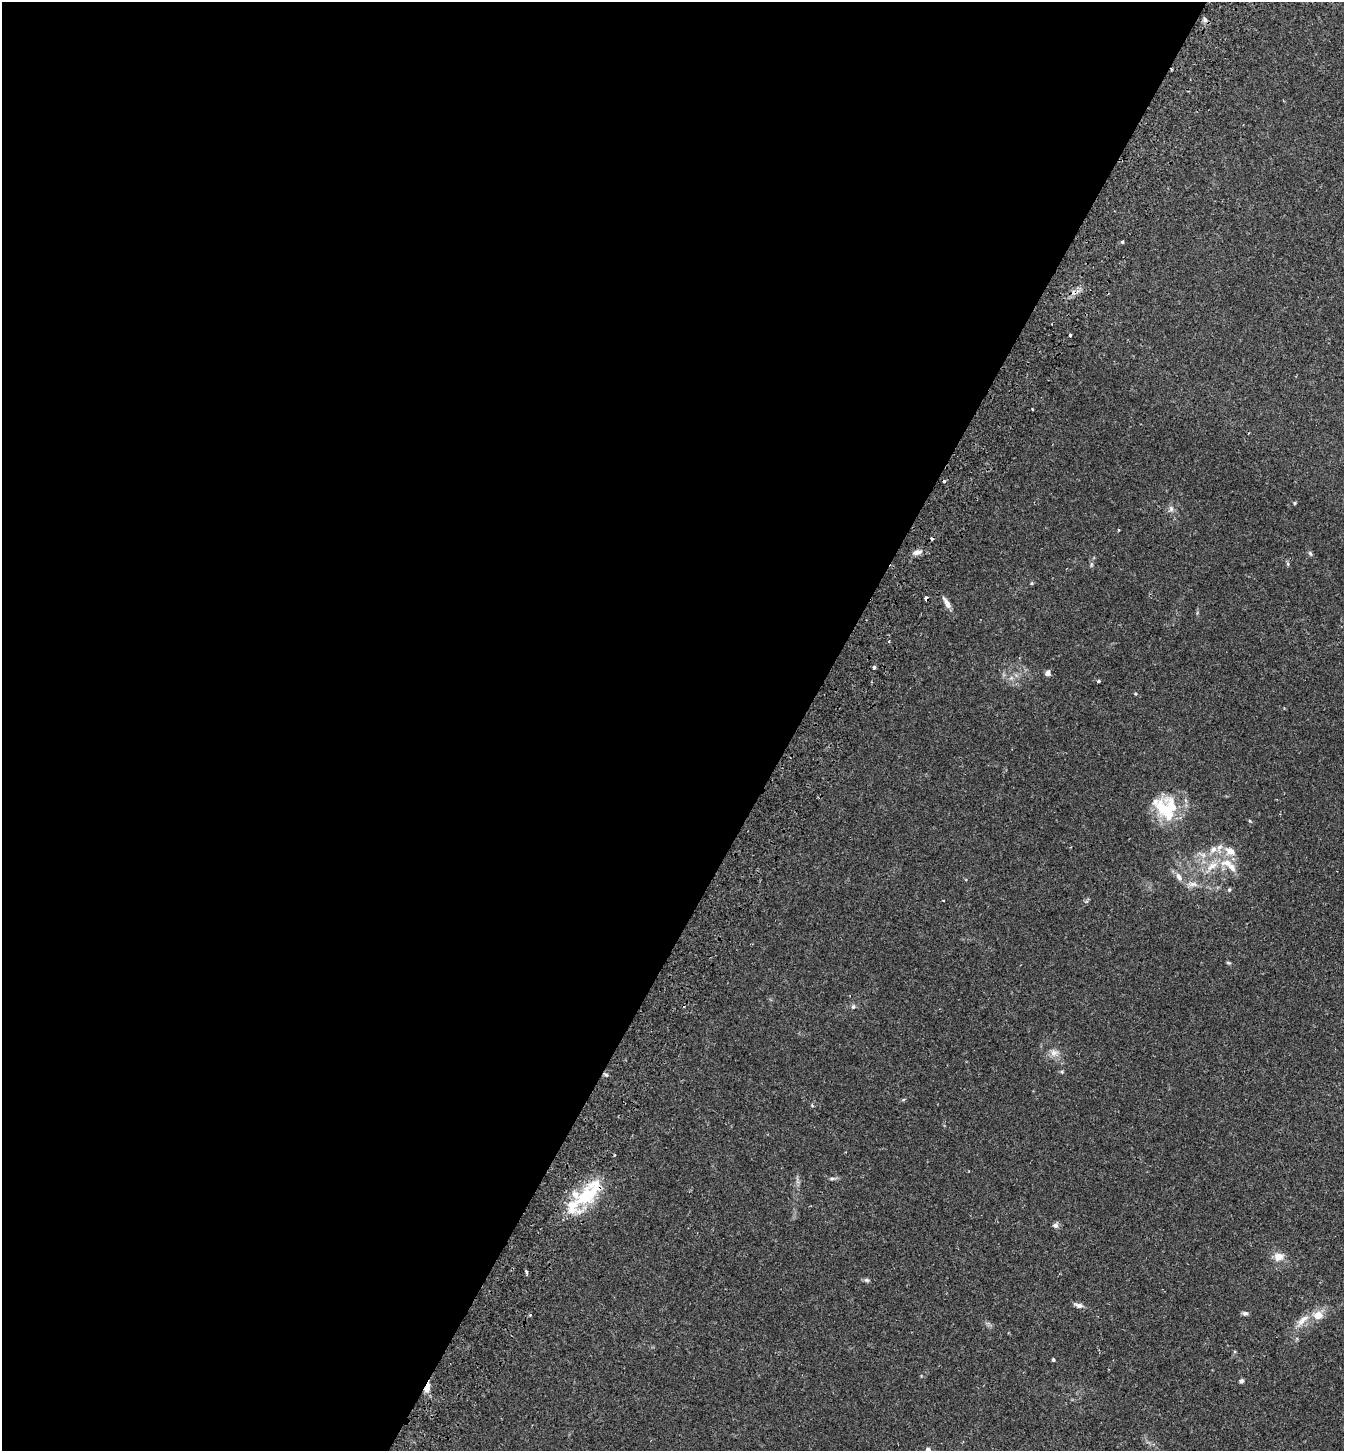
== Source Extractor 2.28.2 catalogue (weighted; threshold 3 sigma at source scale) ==
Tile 5 of 4 x 4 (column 1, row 2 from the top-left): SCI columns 199-1540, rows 2930-4378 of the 5900 x 5859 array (HDU 1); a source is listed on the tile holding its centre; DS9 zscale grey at full resolution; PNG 1346 x 1453 px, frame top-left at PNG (2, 2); no overlay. Shown black and unused: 59% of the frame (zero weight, under 2 of 3 exposures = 3% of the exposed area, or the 3 px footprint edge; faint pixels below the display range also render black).
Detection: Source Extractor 2.28.2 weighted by HDU 2 'WHT'; one run over the whole footprint, this tile lists its part. Background 0.0281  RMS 0.0045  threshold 0.0201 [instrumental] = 3 sigma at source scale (4.5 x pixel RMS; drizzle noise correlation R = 1.50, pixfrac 1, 0.05/0.05 arcsec/px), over >= 5 px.
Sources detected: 55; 4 cosmic-ray / hot-pixel residue — not listed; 7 inside a brighter listed object's ellipse — not listed separately; the other 44 listed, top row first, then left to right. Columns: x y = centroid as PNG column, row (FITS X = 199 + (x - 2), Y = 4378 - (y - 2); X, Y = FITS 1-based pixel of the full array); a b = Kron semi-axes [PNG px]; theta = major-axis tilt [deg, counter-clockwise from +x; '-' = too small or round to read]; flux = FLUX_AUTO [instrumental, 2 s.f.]
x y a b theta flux
1205 20 7 6 - 1.2
1122 242 4 3 - 0.49
1070 335 3 3 - 0.68
1032 409 3 2 - 0.76
1294 503 5 3 - 0.42
1171 509 9 5 82 1.2
1118 530 4 2 - 0.36
917 552 11 6 14 2.2
1310 553 7 5 -63 0.73
1288 564 6 4 -89 0.59
1031 583 6 4 89 0.47
926 598 4 3 - 6.3
947 603 18 6 -59 2.5
889 641 4 3 - 0.41
874 667 3 3 - 1.1
1048 673 7 6 - 1.5
1098 681 3 3 - 0.76
1164 809 34 22 -63 19
1250 821 5 4 - 0.45
1213 849 10 8 30 2.7
1230 851 11 8 -30 4
1227 863 20 9 -4 6
1179 877 13 6 -61 2.4
1193 884 13 7 0 2.5
1229 890 5 4 - 0.6
943 901 3 2 - 0.32
1228 963 6 4 -3 0.5
853 1007 7 5 72 0.87
1054 1053 11 8 5 2.5
832 1178 6 4 0 0.71
587 1195 43 19 40 24
1055 1225 8 6 12 1.3
1278 1257 8 7 - 4.6
526 1272 6 3 -71 0.66
867 1280 7 5 -20 0.84
1079 1305 10 6 -13 1.8
1245 1313 8 6 7 1
530 1315 4 3 - 0.51
1318 1315 11 10 - 4.5
1303 1320 21 8 41 4.5
1053 1360 3 3 - 0.74
1241 1381 5 4 - 0.96
427 1387 13 6 70 3
928 1450 5 4 - 1.9
Overlapping masked pixels (flux is a lower limit): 2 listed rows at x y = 926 598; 427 1387
Isophote crosses this tile's border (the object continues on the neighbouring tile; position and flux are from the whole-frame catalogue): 1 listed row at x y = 928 1450